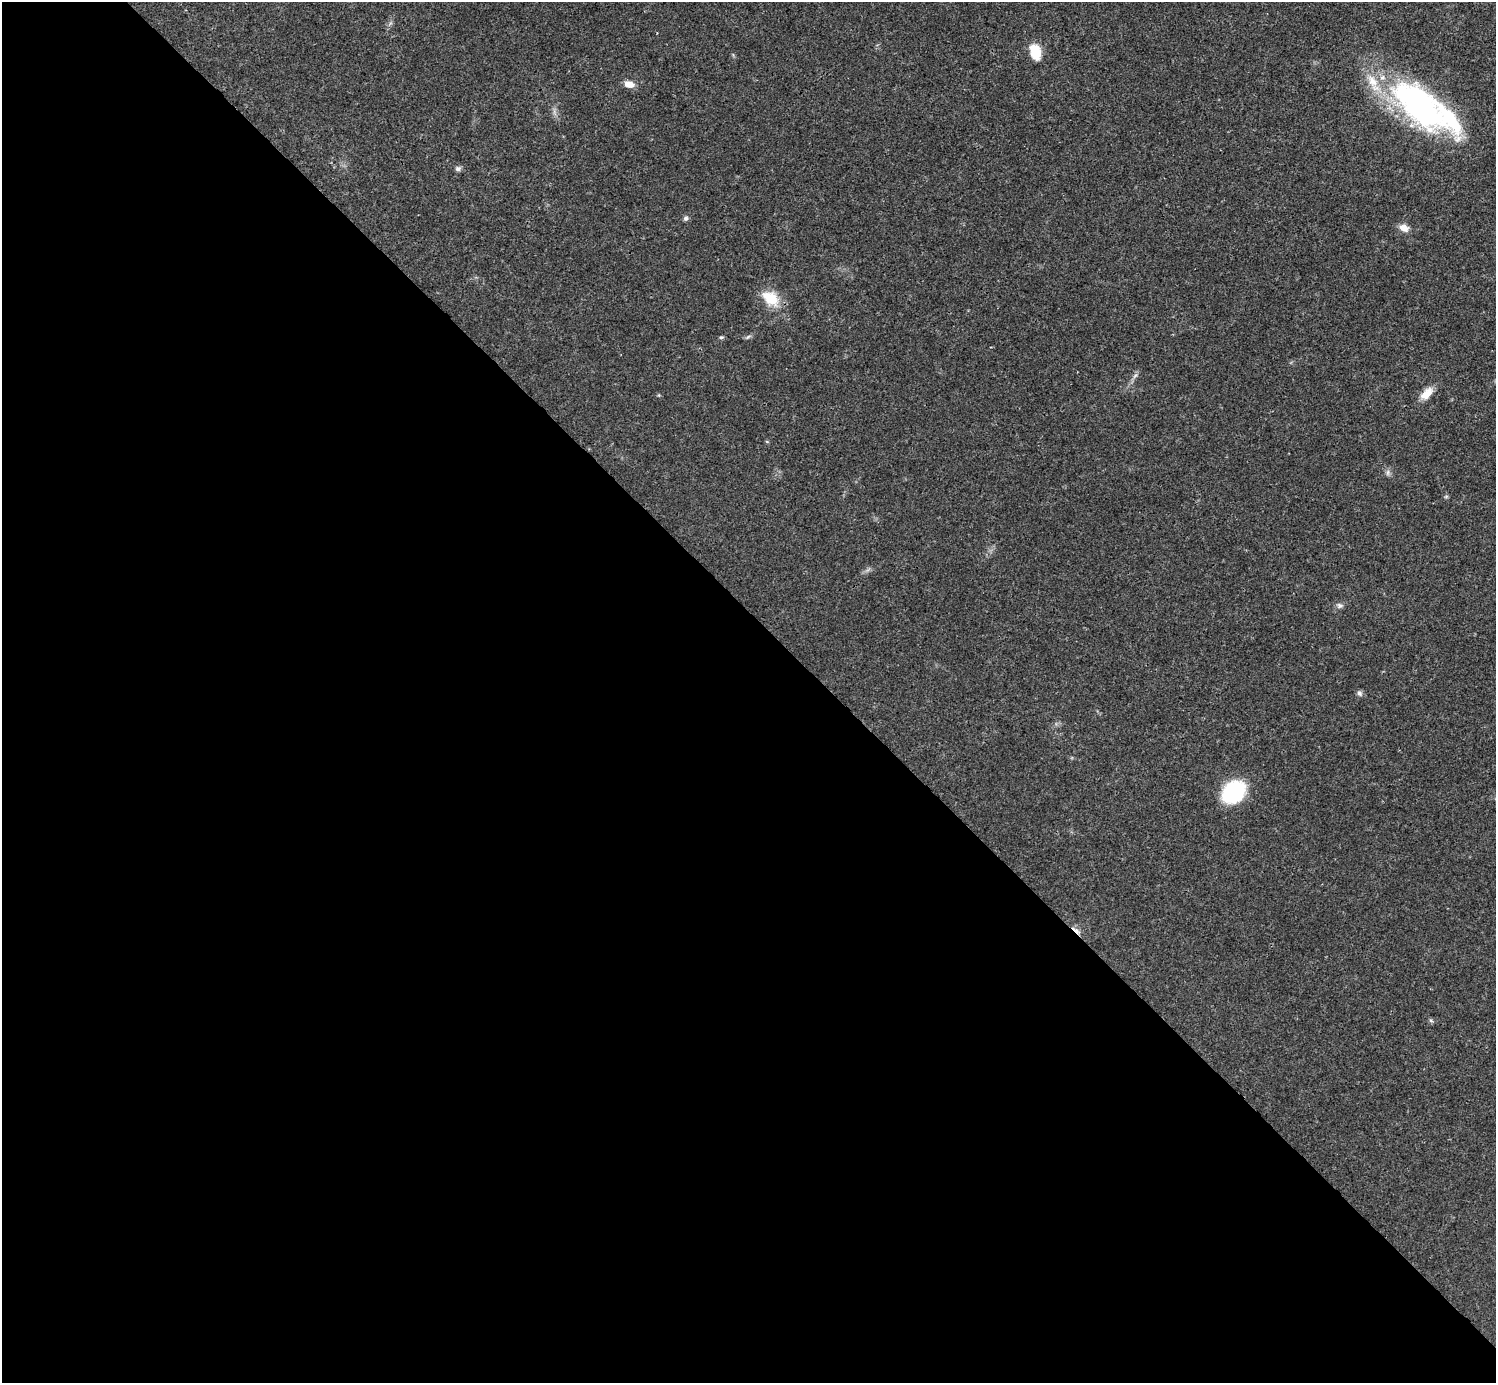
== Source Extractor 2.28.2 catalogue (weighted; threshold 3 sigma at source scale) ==
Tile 9 of 4 x 4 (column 1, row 3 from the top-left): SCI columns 2-1495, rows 1539-2919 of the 5981 x 5981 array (HDU 1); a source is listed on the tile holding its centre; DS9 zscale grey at full resolution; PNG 1498 x 1385 px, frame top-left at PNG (2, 2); no overlay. Shown black and unused: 55% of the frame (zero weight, under 3 of 4 exposures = <1% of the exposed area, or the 3 px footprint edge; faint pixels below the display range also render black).
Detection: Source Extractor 2.28.2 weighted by HDU 2 'WHT'; one run over the whole footprint, this tile lists its part. Background 0.0208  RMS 0.0022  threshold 0.01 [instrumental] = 3 sigma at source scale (4.5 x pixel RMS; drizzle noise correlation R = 1.50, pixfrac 1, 0.05/0.05 arcsec/px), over >= 5 px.
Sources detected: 23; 3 inside a brighter object's white glare — not listed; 2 inside a brighter listed object's ellipse — not listed separately; the other 18 listed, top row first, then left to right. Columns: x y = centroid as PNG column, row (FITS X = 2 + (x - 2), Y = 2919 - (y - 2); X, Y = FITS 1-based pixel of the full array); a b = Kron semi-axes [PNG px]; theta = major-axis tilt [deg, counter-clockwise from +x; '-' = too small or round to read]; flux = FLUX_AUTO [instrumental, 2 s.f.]
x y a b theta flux
1035 52 17 11 -74 5.4
629 84 11 7 -10 2.1
1420 106 88 34 -39 57
458 168 8 7 - 0.65
686 218 6 6 - 0.59
1404 228 13 9 -26 1.7
771 298 25 17 -43 6
721 337 6 4 7 0.34
748 337 9 4 30 0.44
1135 376 8 4 38 0.53
1427 393 19 10 45 2.8
1388 473 9 4 81 0.54
1446 497 6 4 19 0.29
1340 605 9 7 -2 0.76
1359 693 8 7 - 0.65
1234 792 18 15 39 24
1076 931 16 5 -41 1.3
1431 1020 6 5 - 0.39
Overlapping masked pixels (flux is a lower limit): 1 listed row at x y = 1076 931